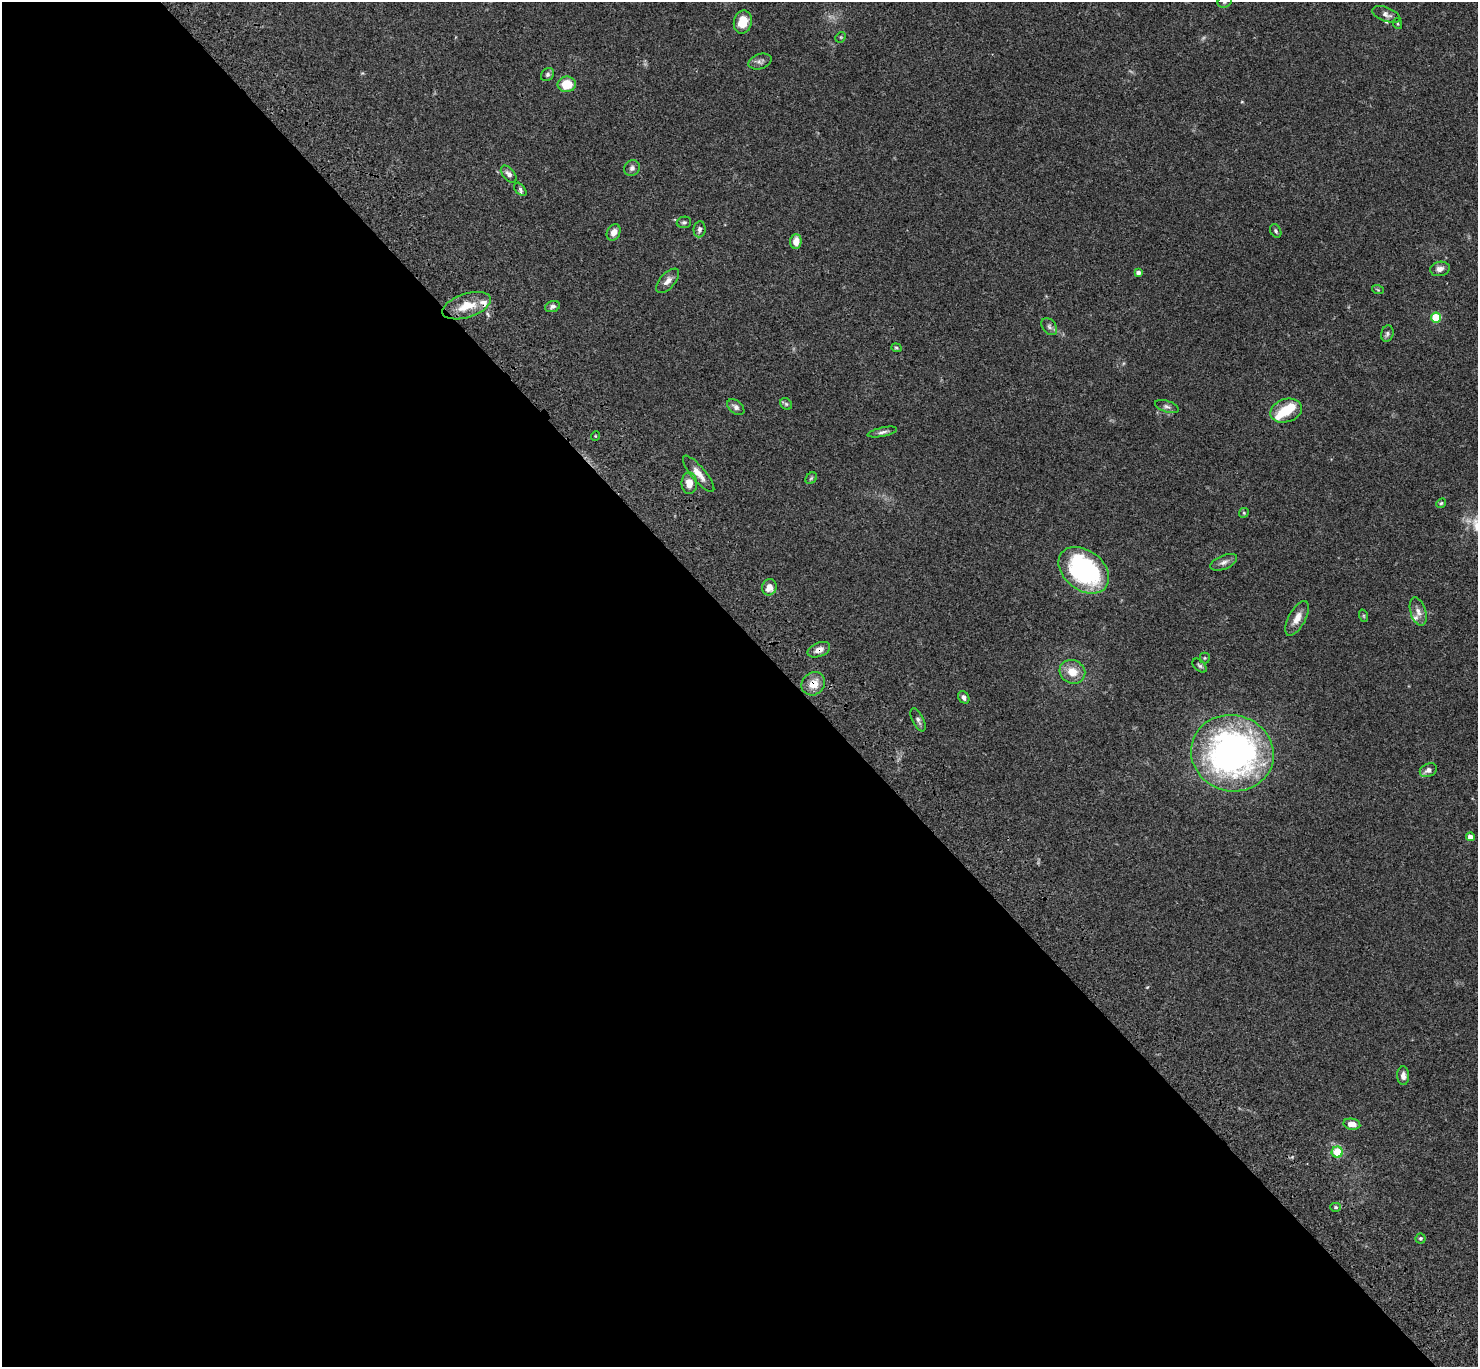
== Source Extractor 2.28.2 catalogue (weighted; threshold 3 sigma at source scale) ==
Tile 9 of 4 x 4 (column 1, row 3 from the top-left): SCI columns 103-1578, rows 1749-3113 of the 6106 x 6084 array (HDU 1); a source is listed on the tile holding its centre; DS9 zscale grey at full resolution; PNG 1480 x 1369 px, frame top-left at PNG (2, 2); each listed source drawn as its Kron ellipse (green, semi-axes under 4 px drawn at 4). Shown black and unused: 54% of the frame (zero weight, under 3 of 4 exposures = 6% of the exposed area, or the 3 px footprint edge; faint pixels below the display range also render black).
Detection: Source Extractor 2.28.2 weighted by HDU 2 'WHT'; one run over the whole footprint, this tile lists its part. Background 0.0591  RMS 0.0053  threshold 0.0237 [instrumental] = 3 sigma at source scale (4.5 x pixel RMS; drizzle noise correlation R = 1.50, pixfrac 1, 0.05/0.05 arcsec/px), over >= 5 px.
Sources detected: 64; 1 inside a brighter object's white glare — neither listed nor drawn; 5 inside a brighter listed object's ellipse — not listed separately; the other 58 listed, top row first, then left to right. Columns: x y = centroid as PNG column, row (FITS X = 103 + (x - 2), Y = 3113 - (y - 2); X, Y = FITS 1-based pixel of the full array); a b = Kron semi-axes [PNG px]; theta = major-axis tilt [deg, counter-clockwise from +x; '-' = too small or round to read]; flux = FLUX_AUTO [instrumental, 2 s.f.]
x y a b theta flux
1225 2 7 5 22 1.1
1386 14 15 7 -21 2.2
743 22 12 9 76 7.7
1398 24 5 3 - 0.51
841 37 6 4 44 0.63
760 61 12 7 19 2
547 75 7 6 - 1.2
567 84 9 8 - 11
632 168 8 7 - 1.7
509 174 10 6 -49 2.1
520 189 8 4 -48 1
684 222 7 5 9 1.1
700 229 8 6 82 1.7
1276 231 7 5 -63 0.97
614 232 8 6 63 2.9
796 241 7 5 87 5.2
1440 269 10 7 11 2.7
1138 273 4 4 - 2
667 281 15 7 47 3
1378 290 6 3 -19 0.57
466 306 25 12 18 11
552 307 8 5 20 1.3
1436 318 5 5 - 21
1049 327 9 6 -53 1.6
1387 334 8 6 74 1.3
896 348 5 4 - 0.66
786 404 6 5 - 0.87
1167 406 12 5 -19 1.6
736 407 10 6 -39 2
1286 411 16 11 17 11
882 432 15 4 12 1.7
595 436 5 3 - 0.46
699 474 23 7 -50 5.1
811 478 6 5 - 0.76
689 483 10 8 -89 5.3
1441 503 5 4 - 0.68
1244 513 5 4 - 0.64
1224 562 14 6 22 2.3
1084 570 28 20 -38 74
769 587 8 7 - 4.2
1418 612 14 7 -73 3
1364 616 6 4 -72 0.63
1297 618 19 8 61 4.7
819 650 12 7 22 3.4
1205 658 5 5 - 0.61
1200 666 8 5 -44 1.1
1072 672 13 11 -27 7.4
813 684 12 11 - 6.5
964 697 6 5 - 1.7
918 720 12 5 -63 1.6
1232 753 42 38 -15 190
1428 770 9 6 26 2.4
1470 837 4 4 - 3.3
1403 1076 9 6 -88 2.5
1352 1124 8 5 -11 4
1337 1152 5 5 - 12
1336 1207 5 4 - 0.69
1420 1238 5 5 - 0.69
Overlapping masked pixels (flux is a lower limit): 2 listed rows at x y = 819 650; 813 684
Isophote crosses this tile's border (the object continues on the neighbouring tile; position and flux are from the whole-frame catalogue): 1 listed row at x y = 1225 2